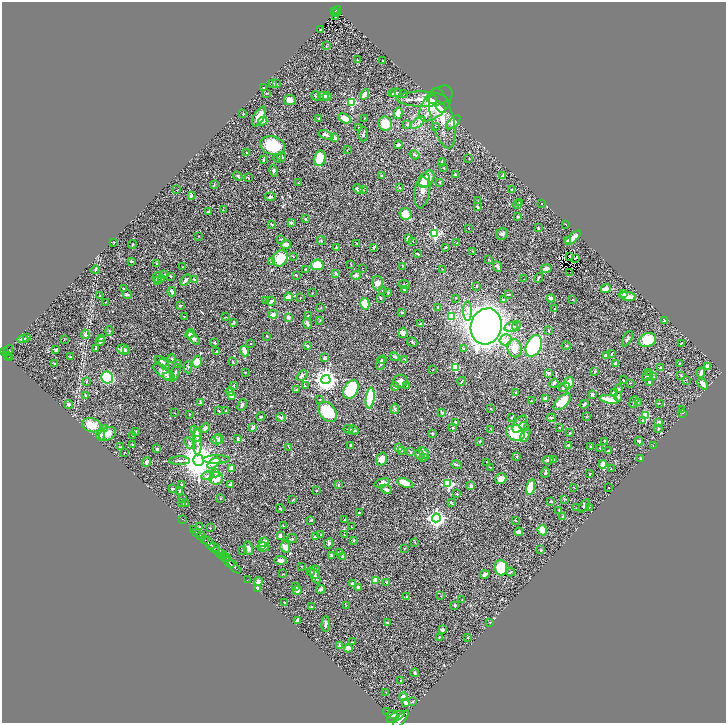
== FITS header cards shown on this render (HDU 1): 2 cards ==
NAXIS1  =                 1448
NAXIS2  =                 1442

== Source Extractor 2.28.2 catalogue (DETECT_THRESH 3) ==
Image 1448 x 1442 px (HDU 1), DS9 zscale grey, zoomed out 1/2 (1 PNG px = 2 x 2 image px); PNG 728 x 725 px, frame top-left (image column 1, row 1442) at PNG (2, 2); each listed source drawn as its Kron ellipse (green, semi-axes under 4 px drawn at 4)
Background 0.687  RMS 0.022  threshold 0.0656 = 3 sigma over >= 5 px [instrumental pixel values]
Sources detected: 536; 38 cannot appear on this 1/2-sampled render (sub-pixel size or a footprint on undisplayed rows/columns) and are neither listed nor drawn; the other 498 listed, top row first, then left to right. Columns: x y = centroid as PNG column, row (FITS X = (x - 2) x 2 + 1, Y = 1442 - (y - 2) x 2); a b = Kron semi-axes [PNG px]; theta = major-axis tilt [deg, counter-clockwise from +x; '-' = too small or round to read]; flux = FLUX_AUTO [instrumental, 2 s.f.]
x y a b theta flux
337 10 4 2 - 76
335 12 2 1 - 12
337 12 2 1 - 17
336 17 2 2 - 3.8
321 29 2 1 - 2.1
326 46 4 2 - 2
357 60 2 2 - 3.2
382 61 2 2 - 2.1
273 83 3 3 - 7.1
276 84 3 2 - 2
264 88 2 2 - 4.4
267 93 3 2 - 2.7
396 93 6 2 -5 6.1
365 94 5 3 - 19
392 94 3 3 - 2.9
403 94 2 2 - 2.3
316 96 5 2 - 2.6
324 96 6 4 -18 22
327 96 4 3 - 13
422 99 25 7 -1 52
432 99 5 3 - 28
290 100 6 5 - 31
352 103 3 3 - 280
436 103 21 11 49 130
441 107 6 3 -49 35
398 113 6 3 79 43
243 114 2 2 - 2.3
259 117 11 5 62 32
319 118 3 2 - 3.2
345 118 7 4 -27 50
365 118 3 2 - 2.1
442 118 31 11 -76 72
263 121 4 3 - 16
453 122 9 4 44 20
418 123 8 3 38 9.9
385 124 7 6 - 55
407 124 4 3 - 4.2
435 127 2 1 - 1.1
359 128 4 2 - 3.4
363 134 7 4 -90 8.8
326 135 8 2 -16 6.4
335 138 4 3 - 16
272 145 13 9 -16 130
398 145 4 2 - 10
347 150 2 2 - 1.1
247 153 2 2 - 2.4
415 155 5 2 - 2.9
281 157 5 3 - 5.9
278 158 4 3 - 5.5
320 158 8 5 74 98
469 158 3 2 - 1.5
263 160 4 2 - 3.2
442 162 4 2 - 3.4
443 168 2 2 - 1.4
274 171 6 3 -76 7.9
381 175 3 2 - 2.3
455 175 3 3 - 6.6
503 175 4 3 - 4
238 176 5 3 - 5.8
248 178 2 2 - 2.4
426 179 10 6 50 65
423 182 6 4 -31 30
440 182 3 2 - 2.4
298 183 2 2 - 1.6
214 185 3 2 - 2
399 188 4 2 - 2.6
358 189 5 2 - 7.4
512 189 3 3 - 3.5
177 190 2 1 - 0.91
363 190 2 2 - 1.9
422 191 18 7 80 33
191 196 4 3 - 6
270 197 5 3 - 6.6
477 201 3 2 - 2
520 203 2 2 - 7.1
541 203 2 1 - 1.1
517 205 5 3 - 3.9
478 207 3 2 - 4.1
223 210 2 1 - 1.4
208 212 2 2 - 11
406 214 6 5 - 62
518 217 4 2 - 3.4
305 219 3 2 - 3.4
291 223 4 3 - 8.2
272 224 4 2 - 3.6
566 224 2 1 - 3.5
468 228 2 1 - 1.4
538 228 3 2 - 2.9
435 234 3 3 - 370
502 234 6 5 - 11
199 236 2 1 - 1.1
408 238 3 2 - 9.6
573 238 10 3 40 36
281 239 3 2 - 2.4
321 241 5 3 - 4.2
413 241 2 2 - 1.6
568 241 3 3 - 4.4
114 242 3 2 - 1.8
357 243 2 2 - 1.6
457 243 2 1 - 1
132 244 4 2 - 2.8
286 244 5 4 - 14
336 247 3 3 - 3.2
373 247 3 2 - 4.3
446 247 3 2 - 3.4
473 251 2 1 - 1.4
418 254 3 2 - 2.6
293 256 2 1 - 1.4
569 257 2 1 - 1.9
280 258 9 7 55 96
575 258 3 1 - 0.29
488 259 2 2 - 1.6
131 261 3 2 - 7
271 262 2 2 - 6.7
157 264 3 2 - 2.2
317 265 6 5 - 81
351 265 2 1 - 1.6
403 266 3 2 - 2
497 266 5 3 - 8.8
182 267 3 2 - 1.5
362 268 2 1 - 1.3
306 269 3 2 - 3.8
443 269 2 2 - 1.5
546 269 5 3 - 16
95 270 5 3 - 4.4
570 272 2 1 - 0.052
336 273 3 3 - 5.5
165 275 4 3 - 6.2
296 275 3 2 - 2
356 275 5 4 - 7.2
170 276 3 2 - 4.5
157 277 5 5 - 8.4
162 278 4 3 - 5.1
538 278 5 2 - 4.2
194 279 2 2 - 12
524 279 2 1 - 1.1
158 280 3 3 - 3.3
185 280 6 2 48 11
378 283 7 5 -83 15
404 285 6 2 -17 3.4
477 286 2 2 - 2.7
123 288 3 2 - 4.2
606 288 5 3 - 26
405 290 3 2 - 4.1
382 291 3 2 - 2.3
172 292 5 3 - 7.8
388 292 2 2 - 3.5
312 293 2 2 - 1.5
623 293 4 3 - 4.2
127 294 5 3 - 6.4
508 295 2 1 - 2.3
100 296 2 2 - 4.4
628 296 8 3 -7 34
288 297 4 3 - 20
300 298 2 2 - 1.9
381 298 2 2 - 12
456 298 2 2 - 1.9
551 298 4 3 - 8.1
503 300 2 2 - 7.5
573 300 2 2 - 3
265 301 2 1 - 1.4
271 301 5 3 - 7.5
105 302 2 2 - 1.3
365 304 6 4 -78 88
180 305 2 2 - 3.1
438 307 3 2 - 6.3
321 308 3 2 - 1.3
555 309 4 2 - 2.8
468 311 10 3 -89 15
402 312 3 2 - 3.6
273 314 5 4 - 10
184 316 2 2 - 1.7
308 316 3 2 - 4.1
225 317 2 2 - 1.4
288 317 3 2 - 14
451 317 3 3 - 190
320 320 3 2 - 2.1
665 321 4 3 - 7.7
234 322 3 3 - 2.9
307 323 5 2 - 19
421 324 2 2 - 13
486 326 18 15 74 4400
516 326 5 3 - 7.5
511 327 7 4 15 22
548 330 3 3 - 3.2
109 331 5 2 - 2.8
403 333 5 4 - 20
85 334 5 3 - 13
190 334 5 3 - 9.5
267 336 2 1 - 3.1
27 338 2 1 - 1.7
101 338 3 2 - 2.5
193 338 8 4 -47 14
23 339 5 3 - 14
64 339 3 1 - 1
627 339 8 3 62 6.5
506 340 6 5 - 19
648 340 9 6 23 82
100 341 5 3 - 14
412 342 5 2 - 3.5
215 343 3 2 - 3.6
250 343 2 2 - 2.7
681 343 3 2 - 2.2
308 346 3 3 - 4
534 346 11 7 64 470
566 346 4 2 - 3
515 348 9 7 -80 40
95 349 3 3 - 3
123 349 6 5 - 25
464 349 4 3 - 4
8 350 5 4 - 490
56 350 4 2 - 11
127 351 4 3 - 5.8
217 351 3 2 - 3
244 351 5 3 - 38
5 352 3 2 - 360
612 353 4 2 - 3
8 355 4 2 - 160
607 355 2 2 - 53
70 357 2 2 - 2.2
395 357 5 3 - 8.4
10 358 4 2 - 170
325 358 3 3 - 8.4
172 359 4 3 - 4.5
382 359 2 2 - 2.9
405 359 2 2 - 3.4
162 361 7 4 -24 8.1
197 362 6 4 79 36
233 362 3 2 - 3.1
54 363 3 2 - 2.1
381 363 7 2 82 7.8
679 363 3 2 - 1.6
164 364 7 3 -50 6.5
178 364 4 2 - 2.9
615 364 3 3 - 14
708 366 4 3 - 18
188 367 6 3 -89 4.6
455 367 4 3 - 160
660 368 2 2 - 13
433 370 2 1 - 1.4
595 371 3 3 - 3.9
164 372 13 5 -33 27
245 372 2 2 - 2.7
649 372 3 3 - 2.9
175 373 9 3 69 10
548 373 2 2 - 22
701 373 5 2 - 15
302 375 6 3 43 5.7
681 375 3 3 - 2.5
647 376 6 3 34 5.9
654 376 3 2 - 2.2
168 377 5 4 - 10
107 378 6 5 - 220
326 380 4 4 - 2800
623 380 2 2 - 3.1
686 380 2 1 - 18
87 381 3 2 - 2.3
400 381 7 6 - 26
462 381 4 2 - 3.2
649 382 3 2 - 3.8
554 383 5 3 - 7.3
569 383 6 5 - 43
630 383 3 2 - 1.6
703 384 6 3 -48 27
234 385 2 2 - 2.9
407 385 3 2 - 2.1
305 386 2 2 - 1.7
395 387 4 3 - 11
564 387 6 4 32 7.6
296 389 3 2 - 5.5
351 389 10 7 60 190
618 389 4 3 - 5.6
230 391 4 2 - 3.8
614 392 4 4 - 16
516 393 2 2 - 1.9
592 394 2 2 - 15
85 395 4 2 - 3.5
231 396 3 3 - 34
618 397 5 4 - 6.4
370 398 10 4 82 250
545 399 2 2 - 42
609 399 9 3 -11 62
320 400 2 2 - 2.9
532 401 3 2 - 3.5
200 402 3 2 - 4.8
562 402 10 5 43 73
634 402 6 2 66 4.7
638 403 2 2 - 2.1
659 403 3 2 - 1.6
584 404 4 2 - 6
69 405 4 3 - 6.4
242 405 6 4 64 8.3
490 408 2 2 - 1.8
395 409 5 3 - 4
681 409 3 2 - 1.7
219 411 4 3 - 4
226 411 3 2 - 5.6
328 412 11 8 -52 140
175 413 2 2 - 1.3
442 413 2 2 - 10
683 413 3 2 - 1.4
189 414 3 2 - 2.3
645 416 4 4 - 99
261 417 5 3 - 4.1
281 417 5 3 - 7.8
512 417 3 2 - 3
586 417 3 2 - 1.9
551 418 4 3 - 5.2
643 420 3 3 - 3.2
455 422 3 2 - 5.9
659 423 3 3 - 18
520 424 10 5 55 16
91 425 9 7 -18 61
524 426 4 4 - 6.8
253 427 4 3 - 13
559 427 2 1 - 1.7
105 428 4 4 - 18
205 428 5 3 - 10
453 428 3 3 - 6.2
348 429 5 2 - 2.9
491 429 3 2 - 1.7
658 429 3 2 - 2.1
354 430 5 3 - 8.1
135 431 4 3 - 3.6
196 431 6 4 -51 15
432 433 3 2 - 4.5
516 433 9 7 -20 210
570 433 2 2 - 2.5
107 434 9 6 28 27
101 435 6 4 77 8.9
133 435 3 2 - 2.1
197 435 7 4 86 14
525 435 7 4 61 11
238 438 3 2 - 5.4
219 439 5 4 - 16
217 440 5 4 - 18
480 441 2 2 - 5
604 441 3 2 - 2.7
639 441 4 3 - 11
198 442 13 3 -90 12
189 443 7 4 -52 7.9
132 445 4 3 - 3.7
653 445 2 1 - 0.97
351 446 3 2 - 4.9
569 446 4 3 - 7.6
590 446 2 2 - 1.6
120 447 3 1 - 2.5
289 447 3 2 - 1.7
398 448 4 3 - 21
600 448 3 2 - 4
157 449 2 2 - 16
608 450 3 2 - 2.4
401 451 3 2 - 2.4
410 452 3 3 - 3.5
124 453 2 1 - 1.9
424 453 6 3 -59 22
419 455 6 3 -52 8.9
517 456 3 2 - 3.1
423 457 3 2 - 10
216 459 13 3 0 16
381 459 6 5 - 32
641 459 2 2 - 5.9
198 460 6 5 - 8300
548 460 6 3 8 9.2
554 460 3 2 - 3.2
180 461 10 2 1 9.6
146 462 5 3 - 12
487 462 3 2 - 1.8
214 463 7 4 33 30
603 464 4 3 - 35
456 465 5 3 - 4.7
490 467 3 2 - 1.9
231 468 4 2 - 37
611 469 2 1 - 2.6
545 472 5 3 - 7.2
215 473 5 2 - 4.7
590 474 3 3 - 3.9
207 476 6 3 9 9.5
216 478 7 6 - 43
501 479 6 5 - 21
382 483 8 4 16 12
405 483 8 4 -20 54
181 484 3 2 - 2.5
448 484 3 3 - 300
230 485 4 3 - 6.4
338 485 2 2 - 14
471 486 2 2 - 32
531 487 8 4 75 75
574 487 2 1 - 0.92
608 487 2 1 - 1.3
172 489 3 2 - 4.3
386 489 5 3 - 13
316 490 2 1 - 2.3
180 491 4 2 - 3.5
457 494 2 2 - 2.9
220 498 2 2 - 2.2
182 499 3 2 - 3.7
564 499 3 3 - 3
292 500 3 2 - 2.3
551 501 3 2 - 5.4
451 502 3 3 - 3.9
182 503 2 2 - 1.5
186 504 3 2 - 3
584 506 7 3 53 5.6
589 507 2 2 - 4.7
577 508 3 2 - 1.5
280 509 4 2 - 3.5
559 510 3 2 - 2.9
359 512 3 2 - 2.7
563 517 3 2 - 9.1
436 518 4 4 - 1400
182 519 2 1 - 17
311 520 4 3 - 3.6
344 520 2 2 - 3.9
515 520 2 2 - 1.9
199 526 2 2 - 1.6
283 526 3 2 - 1.8
351 527 2 2 - 2.3
210 528 2 2 - 1.8
194 529 2 1 - 69
542 530 5 4 - 58
197 532 3 2 - 210
519 532 4 3 - 19
321 535 2 2 - 1.7
344 535 2 2 - 1.7
201 536 5 2 - 630
280 536 4 2 - 8.4
315 537 4 3 - 6.8
204 539 3 2 - 410
292 539 5 2 - 3.5
354 541 3 3 - 4
264 542 5 4 - 27
415 542 3 2 - 2.3
209 543 7 3 -49 1600
329 543 5 3 - 5.5
261 545 3 3 - 6
214 547 6 3 -21 730
263 547 6 4 4 14
285 547 6 5 - 26
248 548 7 4 -79 12
404 548 2 2 - 2.3
242 550 3 2 - 1.4
541 550 2 2 - 7.1
216 551 3 2 - 200
340 553 3 3 - 6.6
220 554 5 3 - 500
224 556 4 1 - 300
331 556 4 2 - 4.7
342 556 3 2 - 3.6
226 558 5 2 - 310
281 560 6 4 -5 17
229 563 6 2 -42 910
301 566 2 1 - 1.7
234 567 8 2 -45 1000
501 568 8 6 -85 160
311 572 3 2 - 2.2
315 572 6 5 - 12
511 572 4 3 - 4
283 574 2 2 - 2.1
485 574 5 3 - 17
315 576 8 3 -63 8.3
247 580 2 1 - 13
376 580 3 3 - 74
258 582 5 4 - 13
387 582 2 2 - 17
352 584 4 3 - 11
296 587 3 2 - 2.5
358 587 4 3 - 8.1
257 588 4 3 - 13
321 589 5 3 - 6.4
297 591 4 4 - 11
441 596 2 1 - 1.4
407 597 4 3 - 5.6
462 600 2 1 - 1.2
284 602 2 2 - 2.6
455 605 3 2 - 6.5
346 606 2 2 - 1.5
311 607 2 2 - 2.9
297 620 3 2 - 11
490 622 3 2 - 2.4
388 623 3 3 - 8.7
326 624 7 3 84 9.3
442 630 3 3 - 9
439 637 2 2 - 2.7
468 638 3 2 - 2.1
353 642 3 2 - 2.6
339 646 3 3 - 11
348 648 4 3 - 35
414 673 4 3 - 5.4
401 681 3 2 - 2.5
386 692 3 2 - 1.3
403 697 4 3 - 24
413 701 3 2 - 2.3
406 703 3 3 - 16
387 712 2 1 - 48
392 715 6 3 5 1600
396 717 9 3 26 2100
400 720 11 4 50 2600
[38 sub-pixel or undisplayed-footprint detections neither listed nor drawn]